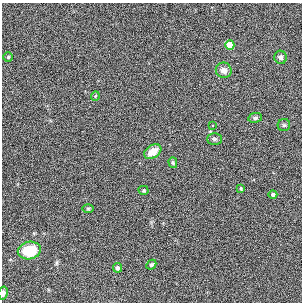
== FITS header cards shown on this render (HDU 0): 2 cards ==
NAXIS1  =                  300
NAXIS2  =                  300

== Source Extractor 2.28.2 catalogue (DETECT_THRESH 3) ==
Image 300 x 300 px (HDU 0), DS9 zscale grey, 1 PNG px = 1 image px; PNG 304 x 304 px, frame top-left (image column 1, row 300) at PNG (2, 3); each listed source drawn as its Kron ellipse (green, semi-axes under 4 px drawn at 4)
Background 3.55e-04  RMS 0.028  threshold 0.085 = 3 sigma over >= 5 px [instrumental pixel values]
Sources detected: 19; all 19 listed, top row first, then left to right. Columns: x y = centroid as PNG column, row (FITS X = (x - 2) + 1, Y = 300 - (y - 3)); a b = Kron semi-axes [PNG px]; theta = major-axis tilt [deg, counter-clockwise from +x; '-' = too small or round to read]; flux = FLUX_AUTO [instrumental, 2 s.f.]
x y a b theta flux
230 45 4 4 - 46
8 57 4 4 - 2.5
280 57 6 6 - 6.2
224 70 8 7 - 11
95 96 5 3 - 1.5
255 118 7 5 8 3.9
284 125 6 6 - 3.5
212 126 2 2 - 1.5
214 139 7 5 0 4.1
153 152 9 6 34 24
173 163 5 4 - 2.6
241 188 3 3 - 2.5
144 190 5 4 - 2.4
273 194 4 4 - 5
88 209 6 4 0 2.6
29 251 11 9 11 52
151 265 5 4 - 3
117 268 4 4 - 7.5
3 293 6 5 - 4.4
At the frame edge (FLAGS 8, measured only in part): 1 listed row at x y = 3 293